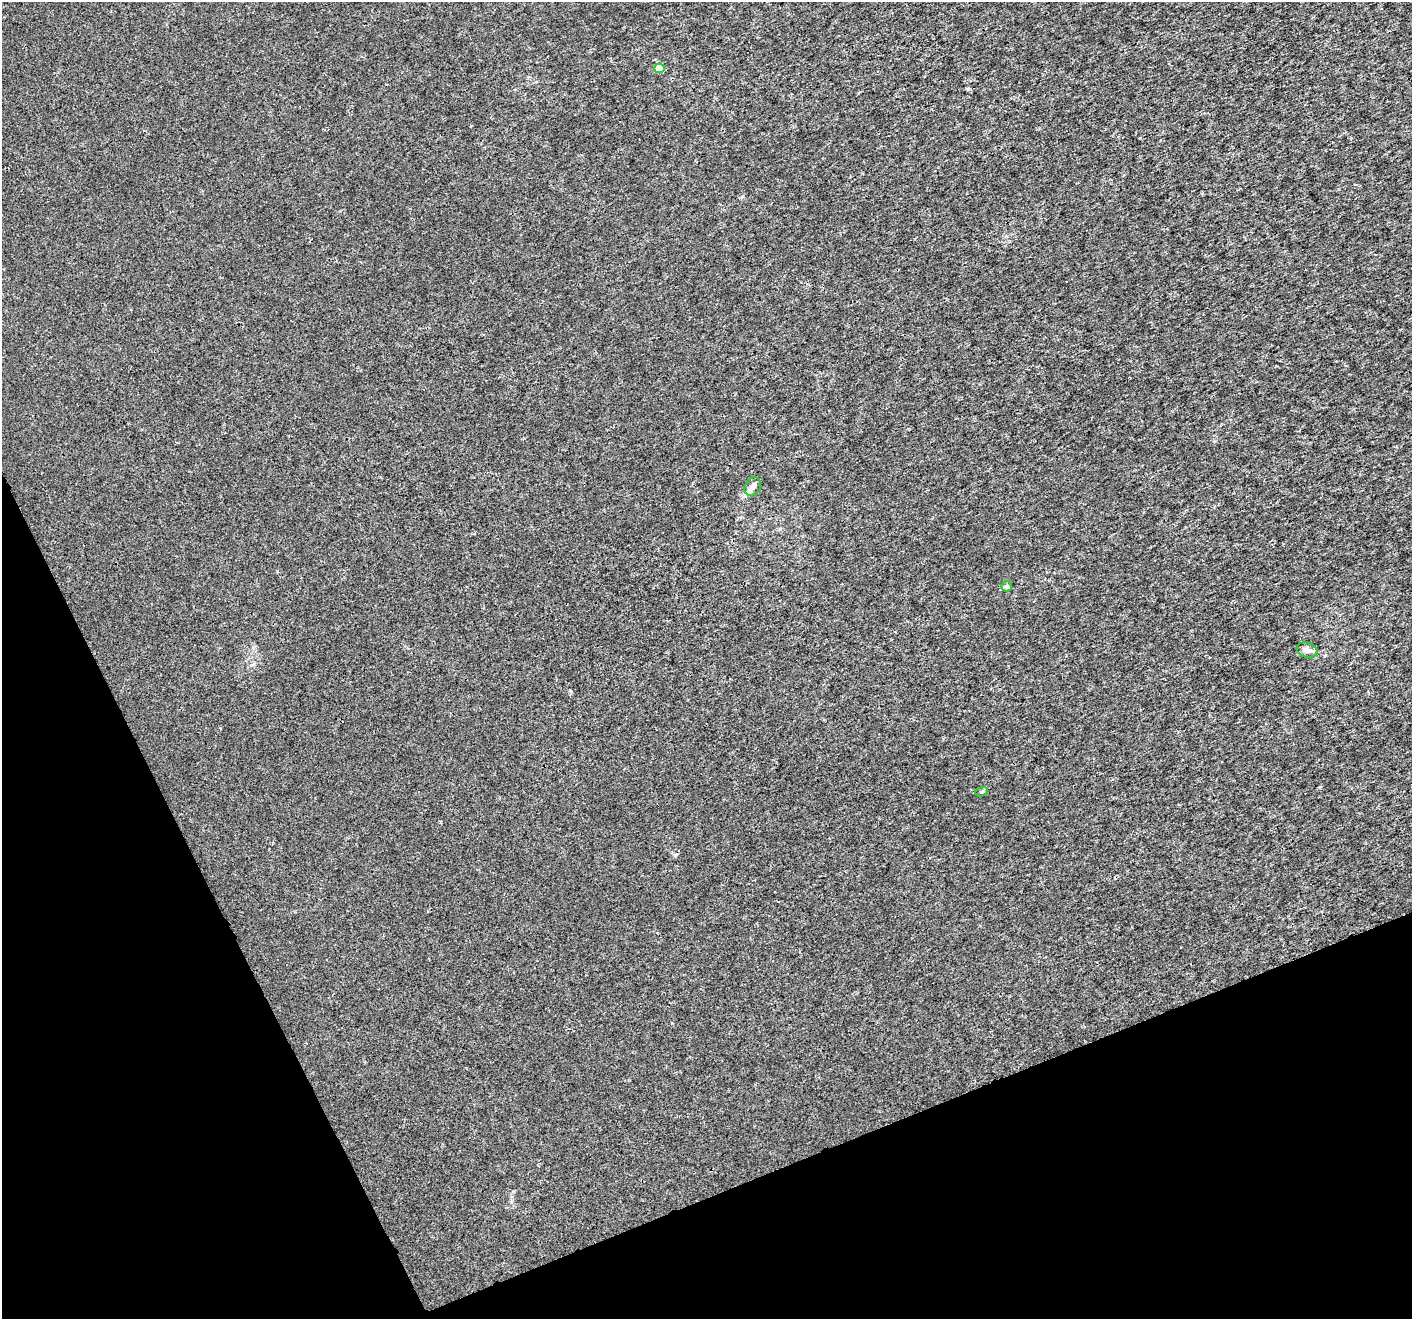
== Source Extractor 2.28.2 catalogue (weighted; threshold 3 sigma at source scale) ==
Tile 14 of 4 x 4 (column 2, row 4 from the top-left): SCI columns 1416-2825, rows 149-1465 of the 5646 x 5506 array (HDU 1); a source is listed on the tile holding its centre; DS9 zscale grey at full resolution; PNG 1414 x 1321 px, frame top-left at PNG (2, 2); each listed source drawn as its Kron ellipse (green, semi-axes under 4 px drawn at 4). Shown black and unused: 21% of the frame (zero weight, under 3 of 4 exposures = <1% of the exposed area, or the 3 px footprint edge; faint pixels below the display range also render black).
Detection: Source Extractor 2.28.2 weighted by HDU 2 'WHT'; one run over the whole footprint, this tile lists its part. Background 2.14e-04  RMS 0.0019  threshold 0.00846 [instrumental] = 3 sigma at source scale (4.5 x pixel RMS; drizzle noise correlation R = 1.50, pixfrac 1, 0.0396/0.0396 arcsec/px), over >= 5 px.
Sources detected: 5; all 5 listed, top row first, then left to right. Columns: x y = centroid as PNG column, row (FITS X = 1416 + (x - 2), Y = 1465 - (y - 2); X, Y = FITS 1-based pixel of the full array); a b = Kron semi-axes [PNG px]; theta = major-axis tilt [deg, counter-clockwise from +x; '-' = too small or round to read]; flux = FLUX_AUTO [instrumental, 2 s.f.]
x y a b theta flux
659 68 5 4 - 4.5
753 487 10 8 61 0.9
1007 586 5 5 - 0.56
1307 650 10 7 -16 0.96
982 792 7 4 19 0.28